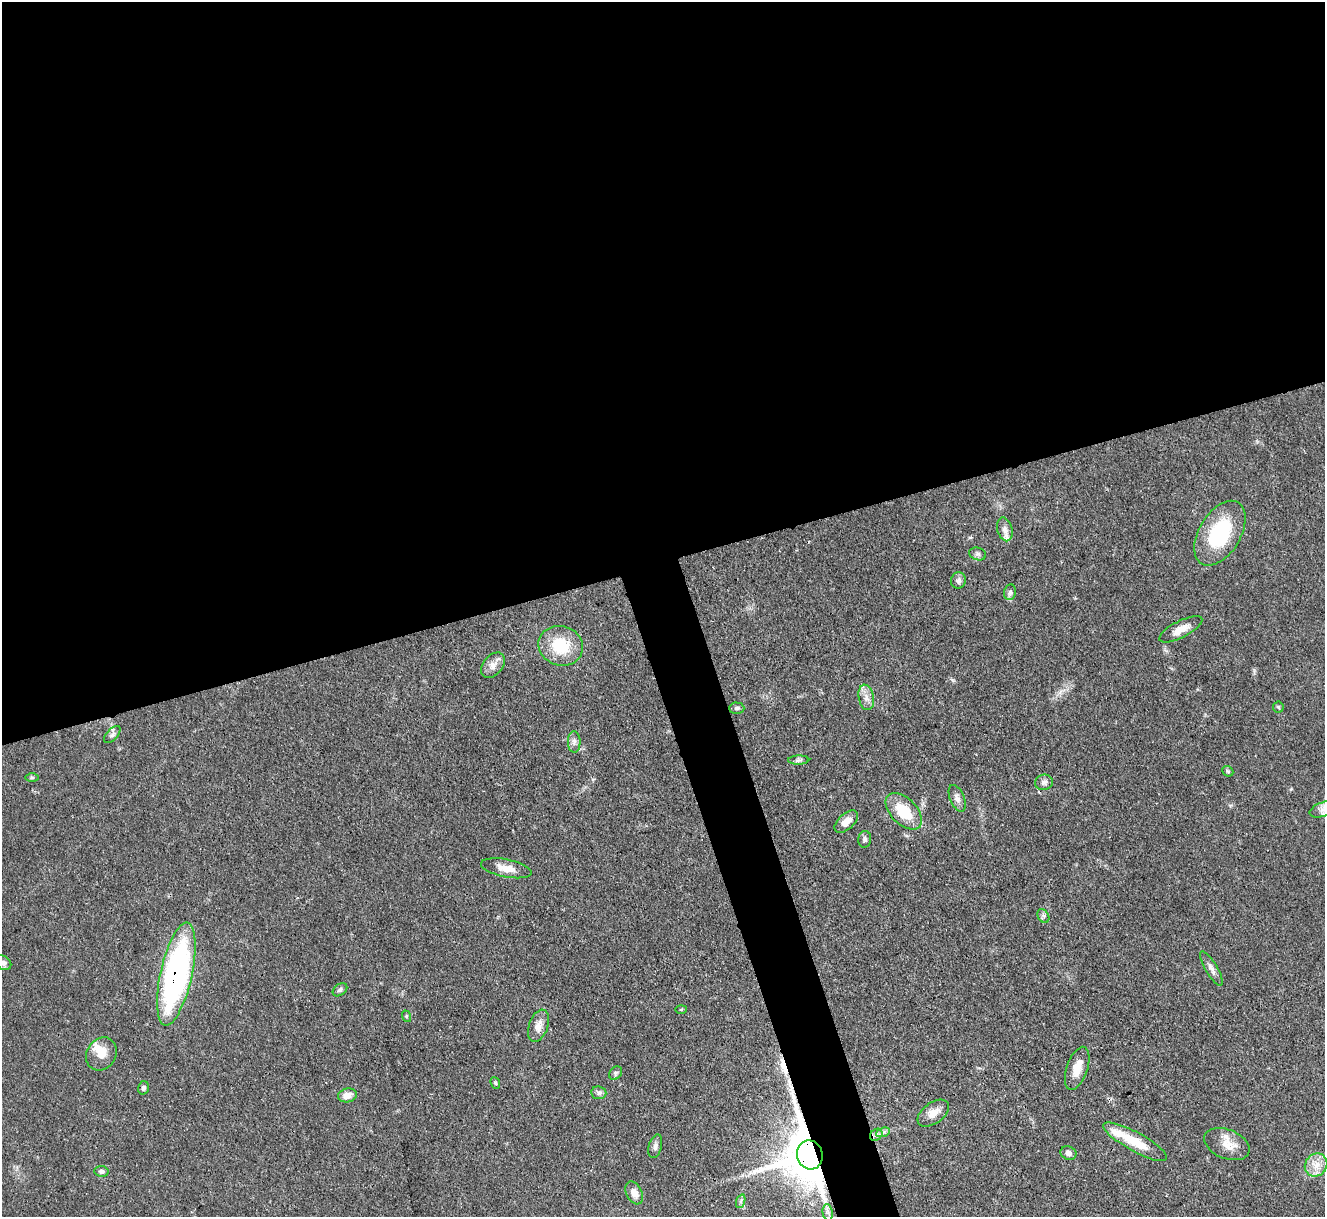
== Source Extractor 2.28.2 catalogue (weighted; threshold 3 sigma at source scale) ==
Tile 2 of 4 x 4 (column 2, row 1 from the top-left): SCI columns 1324-2646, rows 3918-5132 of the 5294 x 5277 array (HDU 1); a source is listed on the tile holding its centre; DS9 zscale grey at full resolution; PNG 1327 x 1219 px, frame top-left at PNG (2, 2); each listed source drawn as its Kron ellipse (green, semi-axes under 4 px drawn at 4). Shown black and unused: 49% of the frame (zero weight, under 3 of 4 exposures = <1% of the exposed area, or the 3 px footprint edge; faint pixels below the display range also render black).
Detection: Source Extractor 2.28.2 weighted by HDU 2 'WHT'; one run over the whole footprint, this tile lists its part. Background 0.0874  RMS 0.0043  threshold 0.0193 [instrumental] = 3 sigma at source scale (4.5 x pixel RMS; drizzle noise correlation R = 1.50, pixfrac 1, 0.05/0.05 arcsec/px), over >= 5 px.
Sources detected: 57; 1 cosmic-ray / hot-pixel residue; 2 long thin detections or spike segments (spike, bleed or trail) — neither listed nor drawn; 3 inside a brighter listed object's ellipse — not listed separately; the other 51 listed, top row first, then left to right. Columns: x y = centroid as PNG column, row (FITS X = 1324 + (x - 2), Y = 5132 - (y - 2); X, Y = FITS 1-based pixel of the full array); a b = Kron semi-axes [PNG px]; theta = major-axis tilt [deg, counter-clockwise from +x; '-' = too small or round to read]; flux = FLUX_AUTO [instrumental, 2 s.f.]
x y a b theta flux
1005 529 12 7 -75 2.4
1220 533 36 20 59 32
978 554 8 6 -15 1.2
958 581 8 7 - 1.7
1010 592 8 6 74 1.1
1181 629 24 8 27 4.9
561 646 22 19 -18 17
493 665 14 9 50 3.2
866 697 13 7 -79 3.1
1278 707 5 5 - 0.61
737 708 7 5 -2 0.99
112 735 10 5 47 1.3
574 742 11 6 -89 1.7
799 760 10 4 1 1.1
1228 771 6 4 -43 0.67
32 778 7 4 0 0.68
1044 782 9 7 12 1.6
957 798 14 7 -68 2.1
1323 809 14 7 19 2.3
904 811 22 13 -46 15
846 821 14 7 42 3.9
865 839 8 6 85 1.2
506 868 26 9 -11 5.2
1043 916 7 5 -59 1
3 963 9 6 -33 1.4
1211 969 20 6 -60 2.3
176 974 52 16 78 120
340 990 8 5 37 0.98
681 1009 5 3 - 0.41
406 1016 6 4 -72 0.57
538 1026 17 9 69 3.8
101 1054 17 14 59 5.9
1077 1068 22 10 71 6.2
616 1073 7 5 49 0.86
495 1083 6 4 -68 0.69
143 1088 6 5 - 1.1
599 1093 7 6 - 1.2
347 1095 9 7 9 3.6
933 1113 18 10 36 4.7
883 1132 7 4 20 1.1
876 1135 7 5 42 1.2
1135 1142 36 9 -29 12
1227 1144 24 14 -22 6.9
655 1146 12 6 75 1.6
1068 1153 8 6 -20 1.7
810 1155 14 12 -75 2300
1316 1165 12 10 50 4.9
101 1171 7 5 -8 1
634 1193 12 8 -61 3.5
741 1201 7 4 71 0.98
828 1212 8 5 -83 1.4
Overlapping masked pixels (flux is a lower limit): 2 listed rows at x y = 176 974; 810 1155
Isophote crosses this tile's border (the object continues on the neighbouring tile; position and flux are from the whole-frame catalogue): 3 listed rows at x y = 1323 809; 3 963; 828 1212